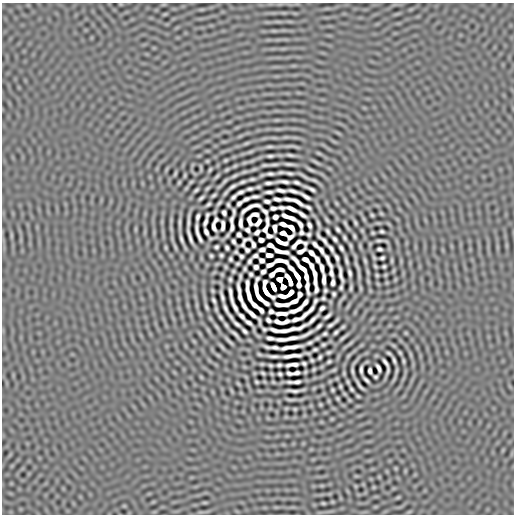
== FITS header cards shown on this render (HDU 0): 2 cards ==
NAXIS1  =                  512
NAXIS2  =                  512

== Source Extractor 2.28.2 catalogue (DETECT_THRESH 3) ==
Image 512 x 512 px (HDU 0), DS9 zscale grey, 1 PNG px = 1 image px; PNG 516 x 516 px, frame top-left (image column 1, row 512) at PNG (2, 3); no overlay
Background -2.26e-06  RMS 1.5e-04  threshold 4.47e-04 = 3 sigma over >= 5 px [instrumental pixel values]
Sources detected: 312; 7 with non-positive FLUX_AUTO (blend fragments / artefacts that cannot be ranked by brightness) are not listed; the other 305 listed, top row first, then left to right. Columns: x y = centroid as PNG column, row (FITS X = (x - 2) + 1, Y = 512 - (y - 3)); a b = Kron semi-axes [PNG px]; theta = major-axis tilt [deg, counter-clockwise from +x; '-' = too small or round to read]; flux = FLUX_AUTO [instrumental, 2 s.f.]
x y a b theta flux
246 143 9 3 13 0.014
270 147 11 3 3 0.02
250 152 8 3 19 0.016
290 155 6 2 -11 0.02
270 156 6 3 6 0.019
225 160 3 2 - 0.011
207 161 4 3 - 0.0096
316 162 13 3 -26 0.019
289 164 9 2 -6 0.026
274 165 18 4 3 0.022
210 170 4 2 - 0.011
311 170 9 3 -25 0.022
281 172 6 2 5 0.017
289 173 7 2 -12 0.022
175 174 5 2 - 0.012
270 174 7 3 -1 0.023
217 176 7 3 45 0.015
234 176 7 3 32 0.017
304 176 10 2 -31 0.022
252 179 5 2 - 0.015
225 181 6 2 45 0.016
179 182 3 2 - 0.01
191 182 7 3 37 0.011
242 182 5 2 - 0.018
283 182 12 3 -3 0.035
297 182 6 3 -18 0.023
268 183 7 3 4 0.025
232 187 8 3 33 0.027
250 189 6 3 11 0.021
310 189 11 2 -25 0.031
196 190 5 2 - 0.015
281 190 9 3 -8 0.032
293 191 10 3 -16 0.03
241 192 7 3 22 0.027
269 192 7 3 2 0.027
213 195 4 2 - 0.014
255 196 8 3 6 0.025
305 196 12 3 -32 0.037
234 197 6 3 44 0.021
201 198 6 2 42 0.018
246 199 7 3 27 0.023
277 199 9 3 -5 0.025
288 199 7 3 -14 0.03
267 201 6 3 -8 0.023
297 202 12 3 -29 0.034
219 203 6 2 45 0.015
239 203 6 3 42 0.022
336 203 6 4 -71 0.0084
208 204 5 3 - 0.016
228 205 4 3 - 0.014
308 207 7 3 -23 0.017
273 208 6 3 4 0.021
282 208 7 3 -2 0.021
292 209 10 3 -23 0.044
234 211 8 3 88 0.011
265 211 8 3 -46 0.016
224 212 5 4 - 0.021
381 213 5 4 - 0.0093
255 214 7 4 1 0.02
302 214 8 3 -37 0.035
372 215 3 3 - 0.011
198 217 6 3 73 0.024
275 217 5 4 - 0.032
289 217 15 3 -20 0.045
364 219 6 4 -71 0.011
216 220 5 3 - 0.014
231 220 6 3 81 0.018
327 220 8 3 -58 0.015
188 221 13 2 88 0.032
249 221 9 4 -75 0.0034
205 222 8 3 70 0.032
258 222 8 4 52 0.026
180 223 15 3 90 0.029
240 223 10 3 89 0.037
318 223 6 3 -72 0.018
355 223 4 2 - 0.014
283 224 6 4 -20 0.04
300 224 7 3 -60 0.02
223 225 9 3 88 0.033
309 225 6 3 -66 0.024
346 225 10 2 -62 0.018
214 227 8 4 -79 0.016
232 227 7 3 81 0.021
291 227 8 4 -45 0.0097
275 228 7 4 -83 0.03
338 229 5 3 - 0.02
247 230 5 4 - 0.02
328 231 6 3 -62 0.019
382 231 4 3 - 0.016
206 232 6 3 -63 0.029
257 232 5 3 - 0.027
301 232 5 4 - 0.015
283 233 6 4 -22 0.047
373 233 3 2 - 0.01
198 234 19 3 -74 0.028
239 234 4 4 - 0.023
309 234 4 3 - 0.016
269 236 6 4 -16 0.02
354 236 4 2 - 0.013
190 237 14 2 -72 0.039
345 238 5 3 - 0.017
181 239 8 2 -69 0.024
246 239 9 3 11 0.0028
322 239 15 3 -44 0.031
335 239 5 3 - 0.021
261 240 5 4 - 0.031
379 240 11 3 5 0.019
234 241 5 3 - 0.019
281 242 12 4 -22 0.037
298 242 6 3 29 0.021
305 243 6 3 -25 0.0043
253 244 6 3 -72 0.018
315 244 7 3 -45 0.027
242 245 5 3 - 0.0054
270 245 6 4 -19 0.031
294 246 5 3 - 0.024
351 246 7 3 -84 0.014
166 247 6 3 -81 0.011
175 247 11 3 -64 0.016
216 247 4 3 - 0.016
227 247 4 3 - 0.018
331 248 7 3 -58 0.023
341 248 6 3 -60 0.022
262 249 6 4 11 0.024
379 249 5 3 - 0.02
247 250 5 4 - 0.014
321 250 7 3 -57 0.025
280 251 15 3 -14 0.019
301 251 9 4 29 0.029
236 252 3 3 - 0.014
311 253 7 3 -44 0.036
221 255 4 3 - 0.015
269 255 6 4 -4 0.043
211 256 4 3 - 0.014
241 256 4 4 - 0.016
255 256 5 4 - 0.016
336 257 8 3 -62 0.024
382 258 4 3 - 0.017
230 259 4 3 - 0.016
317 259 7 3 -61 0.027
262 260 5 4 - 0.024
295 260 11 3 -49 0.032
306 260 6 4 -30 0.036
346 260 7 2 -74 0.022
249 261 5 3 - 0.019
328 261 17 3 -63 0.021
365 261 4 2 - 0.013
392 261 6 3 90 0.012
237 264 4 3 - 0.013
270 265 7 3 22 0.036
311 266 7 4 -65 0.026
357 266 12 2 -65 0.021
375 266 4 2 - 0.01
384 266 4 3 - 0.014
256 267 4 4 - 0.023
291 268 7 3 -43 0.035
302 268 9 3 -41 0.054
322 268 8 3 -75 0.033
245 269 4 3 - 0.013
279 270 8 4 4 0.043
233 271 3 2 - 0.011
263 272 5 4 - 0.025
368 272 8 3 -71 0.012
331 273 7 3 -77 0.018
350 273 7 3 -77 0.025
251 274 4 3 - 0.017
272 274 6 4 42 0.029
341 274 17 3 -79 0.044
315 275 17 3 -86 0.03
359 275 16 2 90 0.022
377 275 3 2 - 0.011
240 276 8 2 81 0.016
297 276 8 3 -57 0.052
306 277 6 3 -77 0.042
230 279 4 3 - 0.015
257 279 8 3 62 0.0069
280 279 5 4 - 0.052
289 280 11 4 -63 0.06
324 280 10 3 90 0.043
333 283 7 3 86 0.024
299 285 6 4 -88 0.031
307 286 14 3 -83 0.041
273 287 7 3 -65 0.093
283 287 5 4 - 0.056
341 287 5 3 - 0.016
351 288 5 2 - 0.015
256 289 9 3 -85 0.065
316 289 6 3 89 0.018
325 290 4 3 - 0.015
212 291 3 2 - 0.011
231 293 15 3 -82 0.043
290 293 7 3 46 0.041
299 294 5 4 - 0.022
334 294 4 3 - 0.016
240 295 20 3 -80 0.026
222 296 10 3 -74 0.031
283 296 8 3 -9 0.04
323 298 4 3 - 0.014
214 300 6 3 -63 0.019
294 301 8 3 24 0.037
315 301 6 3 65 0.016
305 302 8 3 48 0.028
266 303 6 3 -36 0.029
254 305 9 3 -41 0.041
281 305 14 3 -2 0.03
244 306 9 3 -56 0.039
206 307 5 2 - 0.015
235 307 10 3 -64 0.036
225 308 9 3 -67 0.03
322 308 5 3 - 0.023
311 309 8 3 54 0.029
261 310 6 3 -52 0.028
296 310 13 3 22 0.022
271 311 5 4 - 0.018
282 313 11 3 1 0.04
252 314 9 3 -41 0.048
304 315 10 3 45 0.03
242 316 8 3 -45 0.029
327 316 7 3 38 0.026
220 317 5 2 - 0.017
231 317 7 2 -55 0.02
296 319 8 3 16 0.038
268 320 5 3 - 0.022
312 320 16 3 39 0.026
278 322 8 3 -23 0.029
286 322 7 3 18 0.03
249 323 7 3 -34 0.03
237 324 8 3 -40 0.027
226 325 6 3 -60 0.017
330 325 7 3 31 0.022
319 326 7 3 44 0.023
343 327 4 2 - 0.011
264 329 4 3 - 0.015
275 330 9 3 -16 0.042
287 330 28 3 11 0.042
244 331 6 3 -42 0.022
336 332 5 3 - 0.018
406 333 5 3 - 0.008
235 334 10 2 -47 0.028
306 334 15 2 26 0.033
325 334 4 3 - 0.015
343 337 12 3 38 0.023
270 338 7 3 -6 0.027
292 338 11 3 9 0.043
317 338 4 2 - 0.012
282 339 10 3 -1 0.036
229 341 15 3 -45 0.026
310 343 6 3 26 0.019
350 343 9 3 45 0.018
323 345 4 3 - 0.014
222 347 9 4 -50 0.015
275 347 10 3 -10 0.039
286 347 7 3 18 0.027
293 347 14 3 9 0.061
315 349 4 3 - 0.015
329 352 4 3 - 0.014
389 353 5 2 - 0.015
400 353 4 2 - 0.012
273 356 10 2 -3 0.034
292 356 18 3 6 0.071
320 357 4 3 - 0.015
312 360 3 3 - 0.013
394 360 6 2 -75 0.02
403 361 8 3 -79 0.015
329 362 4 3 - 0.014
385 362 10 3 -59 0.03
304 363 4 3 - 0.017
262 364 3 2 - 0.01
270 365 4 3 - 0.014
279 365 4 3 - 0.018
292 365 12 3 6 0.047
378 368 8 3 -65 0.029
314 369 4 2 - 0.011
334 370 4 2 - 0.012
361 370 8 3 90 0.026
352 371 6 2 -83 0.019
370 371 5 3 - 0.024
263 373 4 2 - 0.013
289 373 5 3 - 0.019
296 373 6 3 13 0.028
344 373 7 3 -82 0.011
272 374 6 3 -71 0.008
280 374 4 3 - 0.016
376 377 4 3 - 0.014
366 380 7 2 -42 0.024
256 382 4 3 - 0.013
273 382 4 2 - 0.0099
297 382 8 3 6 0.032
348 382 4 2 - 0.012
238 384 8 3 -45 0.0088
360 385 11 2 -51 0.028
340 386 3 3 - 0.012
351 389 5 2 - 0.015
332 390 3 3 - 0.012
293 391 12 2 -2 0.038
345 394 5 3 - 0.0085
358 396 3 2 - 0.01
338 398 3 2 - 0.012
291 399 16 4 -2 0.02
329 401 6 3 -71 0.0083
320 404 3 3 - 0.0099
295 409 3 2 - 0.0098
398 497 6 4 19 0.0092
205 502 6 4 0 0.008
323 503 3 2 - 0.011
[7 non-positive-flux detections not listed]